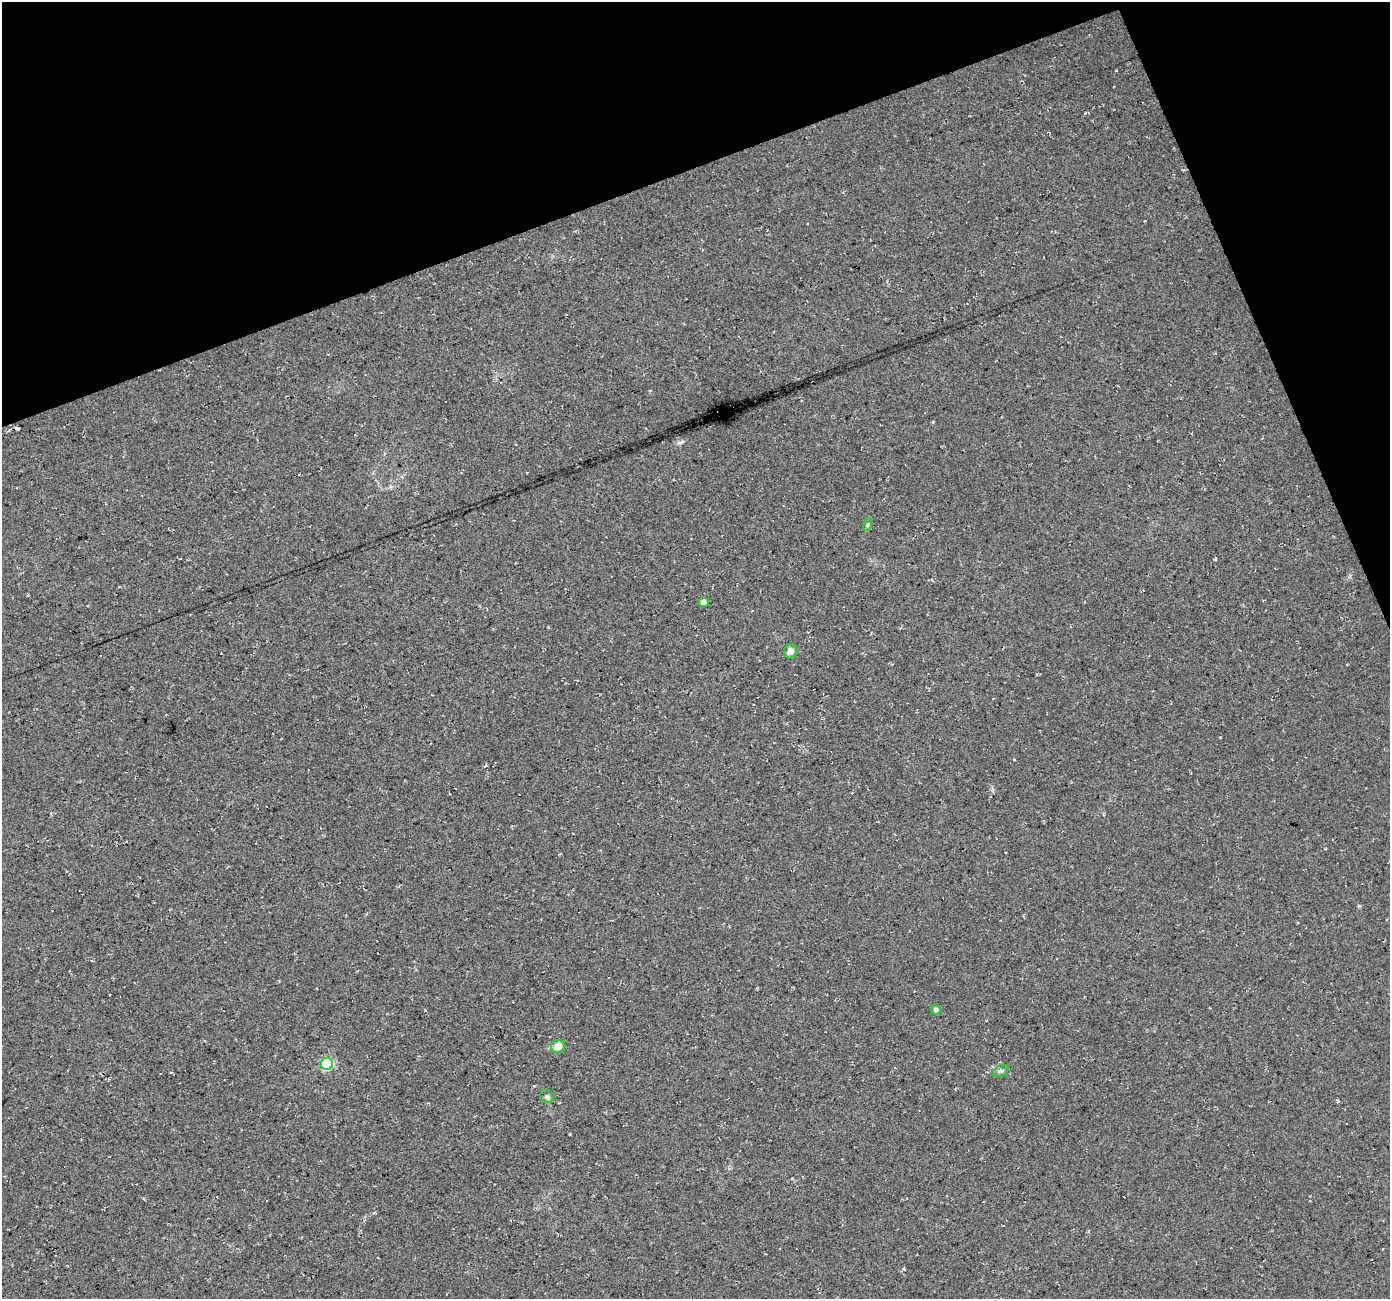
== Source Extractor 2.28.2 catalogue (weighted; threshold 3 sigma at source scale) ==
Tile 3 of 4 x 4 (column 3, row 1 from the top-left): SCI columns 2778-4165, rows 4024-5320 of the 5553 x 5399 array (HDU 1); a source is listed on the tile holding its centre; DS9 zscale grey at full resolution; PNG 1392 x 1301 px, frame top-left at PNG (2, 2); each listed source drawn as its Kron ellipse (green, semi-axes under 4 px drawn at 4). Shown black and unused: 18% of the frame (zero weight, under 3 of 4 exposures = <1% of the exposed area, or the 3 px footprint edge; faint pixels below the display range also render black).
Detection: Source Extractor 2.28.2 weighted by HDU 2 'WHT'; one run over the whole footprint, this tile lists its part. Background 0.0328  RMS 0.0079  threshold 0.0356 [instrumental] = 3 sigma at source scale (4.5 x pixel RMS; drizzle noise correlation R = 1.50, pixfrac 1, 0.0396/0.0396 arcsec/px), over >= 5 px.
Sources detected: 8; all 8 listed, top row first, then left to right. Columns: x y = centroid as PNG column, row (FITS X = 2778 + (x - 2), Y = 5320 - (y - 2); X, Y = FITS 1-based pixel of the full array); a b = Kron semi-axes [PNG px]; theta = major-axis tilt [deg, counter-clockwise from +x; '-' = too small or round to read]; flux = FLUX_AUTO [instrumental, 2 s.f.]
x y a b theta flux
867 525 6 4 71 1.2
703 602 5 5 - 5.3
790 651 7 6 - 4
936 1009 5 5 - 3.2
558 1047 7 6 - 8.3
327 1064 6 6 - 96
1001 1071 8 5 25 1.9
547 1097 7 6 - 2